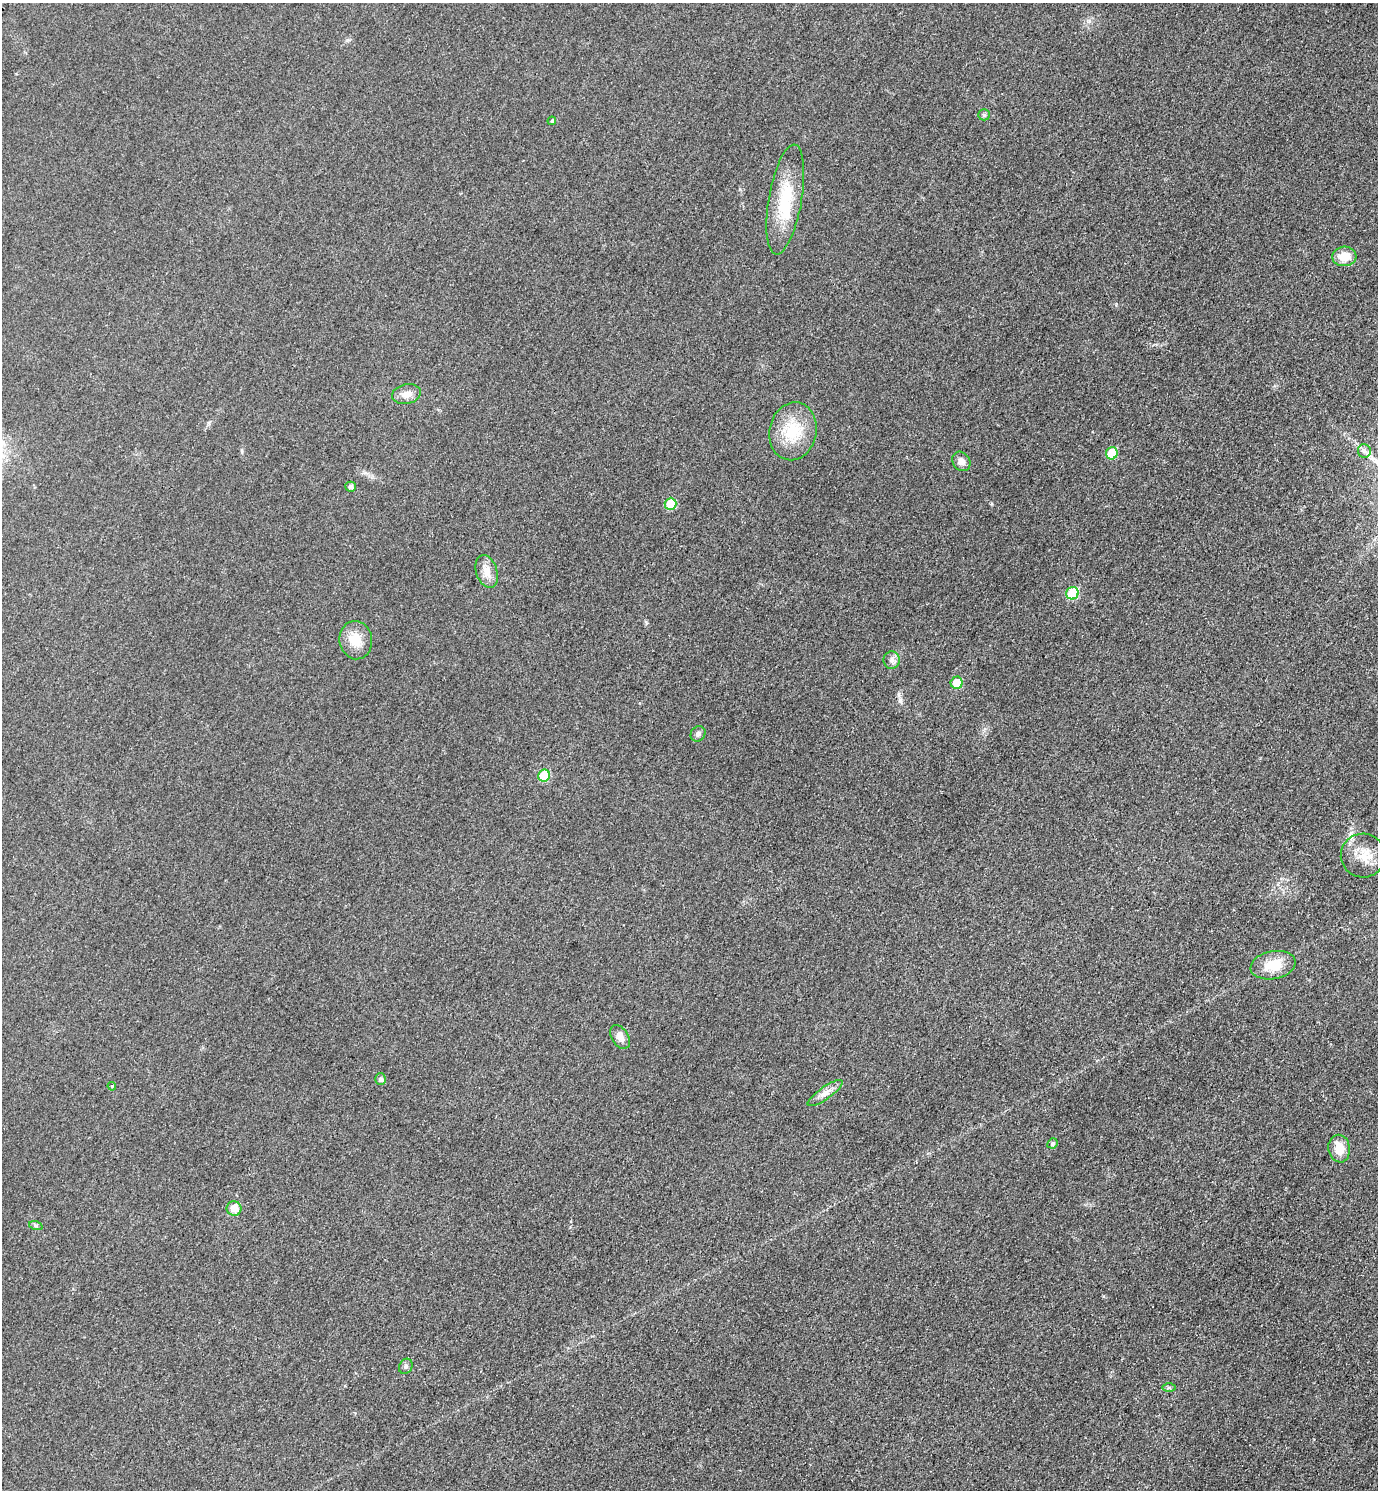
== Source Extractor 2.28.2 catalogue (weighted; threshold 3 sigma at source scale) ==
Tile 6 of 4 x 4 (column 2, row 2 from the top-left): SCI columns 1539-2914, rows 2990-4477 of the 5978 x 5975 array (HDU 1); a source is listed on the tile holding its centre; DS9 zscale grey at full resolution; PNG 1380 x 1492 px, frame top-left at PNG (2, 3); each listed source drawn as its Kron ellipse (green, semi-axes under 4 px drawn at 4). Shown black and unused: <1% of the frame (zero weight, under 3 of 4 exposures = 1% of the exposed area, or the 3 px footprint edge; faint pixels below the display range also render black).
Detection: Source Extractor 2.28.2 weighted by HDU 2 'WHT'; one run over the whole footprint, this tile lists its part. Background 0.0434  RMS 0.0064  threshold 0.029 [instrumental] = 3 sigma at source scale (4.5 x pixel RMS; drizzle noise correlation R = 1.50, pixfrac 1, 0.05/0.05 arcsec/px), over >= 5 px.
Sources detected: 30; all 30 listed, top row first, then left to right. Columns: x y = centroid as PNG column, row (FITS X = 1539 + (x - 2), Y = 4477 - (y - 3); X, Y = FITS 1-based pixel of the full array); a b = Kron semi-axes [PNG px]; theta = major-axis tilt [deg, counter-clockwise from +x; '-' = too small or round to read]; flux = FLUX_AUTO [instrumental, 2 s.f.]
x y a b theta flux
984 115 6 5 - 1.3
552 121 4 4 - 1
785 199 56 16 80 33
1344 256 12 9 3 10
406 394 14 10 11 5.6
793 431 29 23 77 25
1364 451 7 6 - 2
1112 453 6 6 - 17
961 461 10 8 -53 3.5
351 487 5 5 - 2
671 504 6 6 - 19
487 571 17 10 -72 6.9
1072 593 6 6 - 26
356 640 19 16 -83 13
892 660 9 8 - 2.8
957 683 6 6 - 13
698 734 8 7 - 2.2
544 776 6 5 - 24
1363 856 22 22 - 13
1273 965 23 14 11 16
620 1037 13 8 -58 4.5
380 1079 6 5 - 2.1
112 1086 4 3 - 0.67
825 1093 21 6 35 4.8
1052 1143 5 5 - 1.5
1339 1149 14 10 -79 10
234 1208 7 7 - 7.6
36 1226 7 4 -18 1.1
406 1366 8 6 60 1.7
1169 1387 7 4 0 1.1
Unlisted compact peaks at least as high as the median listed source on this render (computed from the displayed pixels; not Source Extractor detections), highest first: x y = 900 701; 1089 21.